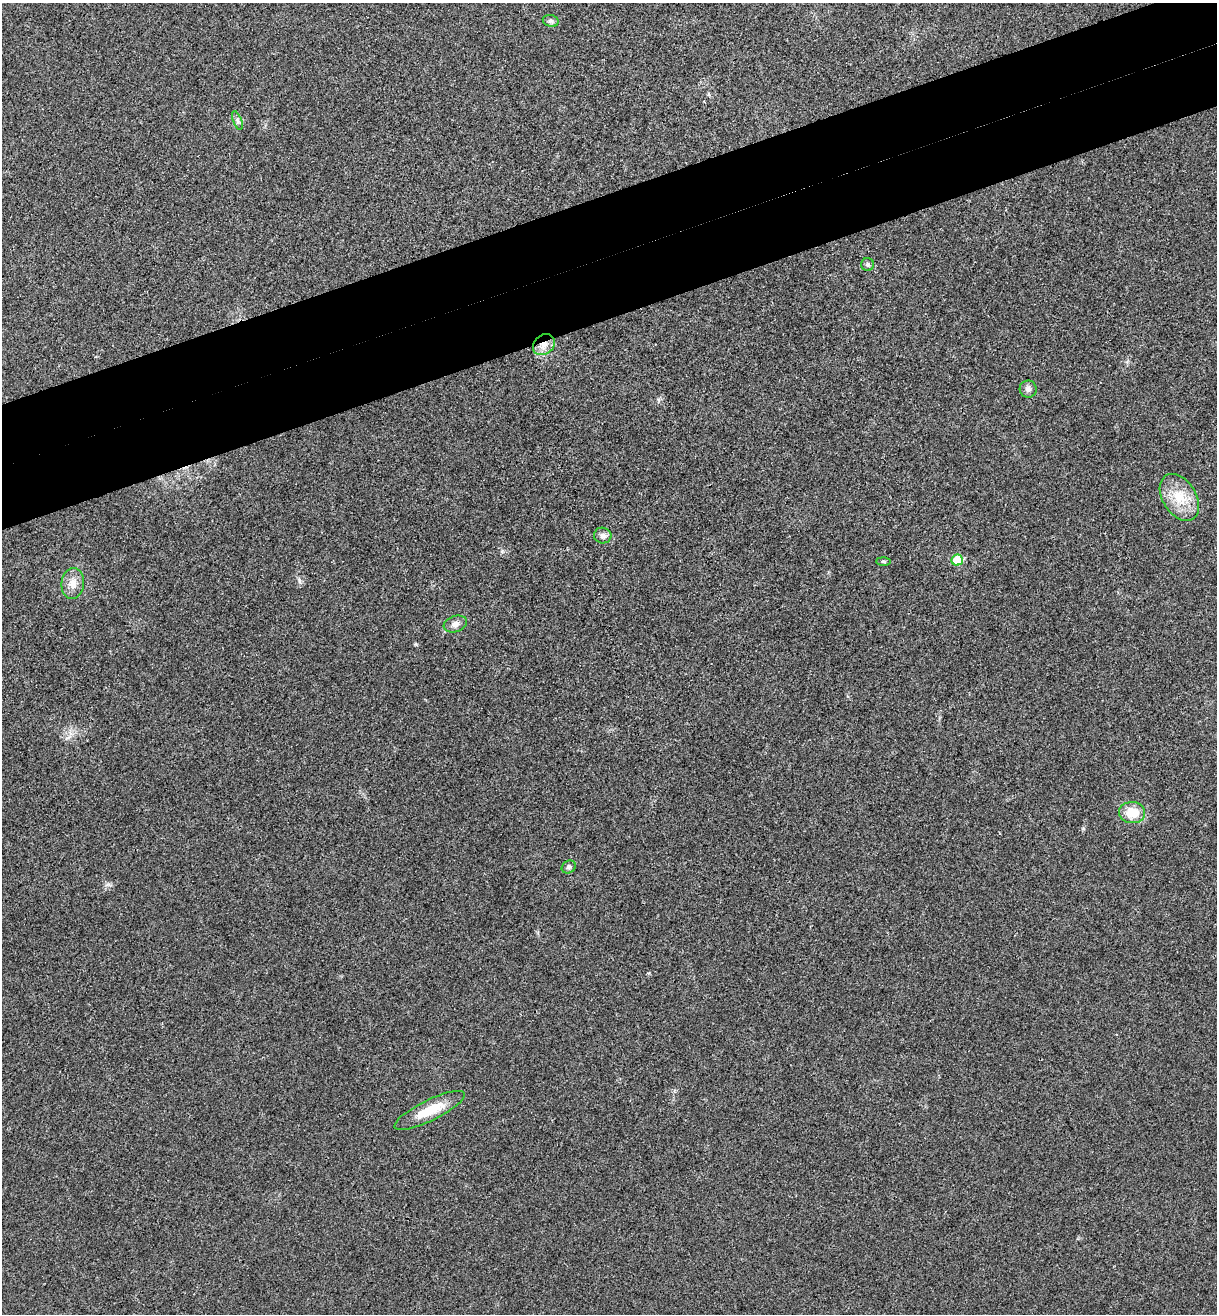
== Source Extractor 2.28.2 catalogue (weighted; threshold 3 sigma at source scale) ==
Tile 10 of 4 x 4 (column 2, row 3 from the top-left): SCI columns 1382-2596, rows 1370-2681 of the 5322 x 5365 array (HDU 1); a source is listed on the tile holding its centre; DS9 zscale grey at full resolution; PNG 1219 x 1316 px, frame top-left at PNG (2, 3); each listed source drawn as its Kron ellipse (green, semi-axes under 4 px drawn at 4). Shown black and unused: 9% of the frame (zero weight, under 3 of 4 exposures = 6% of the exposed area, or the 3 px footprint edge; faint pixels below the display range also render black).
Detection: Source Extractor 2.28.2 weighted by HDU 2 'WHT'; one run over the whole footprint, this tile lists its part. Background 0.0194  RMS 0.0064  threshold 0.0286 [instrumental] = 3 sigma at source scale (4.5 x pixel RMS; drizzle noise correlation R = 1.50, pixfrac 1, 0.05/0.05 arcsec/px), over >= 5 px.
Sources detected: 14; all 14 listed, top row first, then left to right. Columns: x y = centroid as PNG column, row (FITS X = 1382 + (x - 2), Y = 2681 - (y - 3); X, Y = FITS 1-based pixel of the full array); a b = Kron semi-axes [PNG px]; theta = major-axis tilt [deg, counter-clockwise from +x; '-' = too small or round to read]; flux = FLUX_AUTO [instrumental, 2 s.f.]
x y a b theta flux
551 21 8 6 -15 1.5
237 121 10 3 -69 1.3
868 264 6 6 - 1.5
544 345 12 9 39 5.9
1028 389 8 8 - 2.4
1179 497 26 17 -58 17
603 535 9 8 - 2.4
957 560 6 5 - 17
884 561 7 4 -1 0.8
73 583 15 11 83 6.2
455 624 12 8 19 3.4
1132 813 13 10 -3 13
569 867 7 6 - 1.4
430 1110 39 10 26 16
Overlapping masked pixels (flux is a lower limit): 1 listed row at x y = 544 345
Unlisted compact peaks at least as high as the median listed source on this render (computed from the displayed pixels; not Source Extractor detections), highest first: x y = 299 580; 502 551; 416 644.